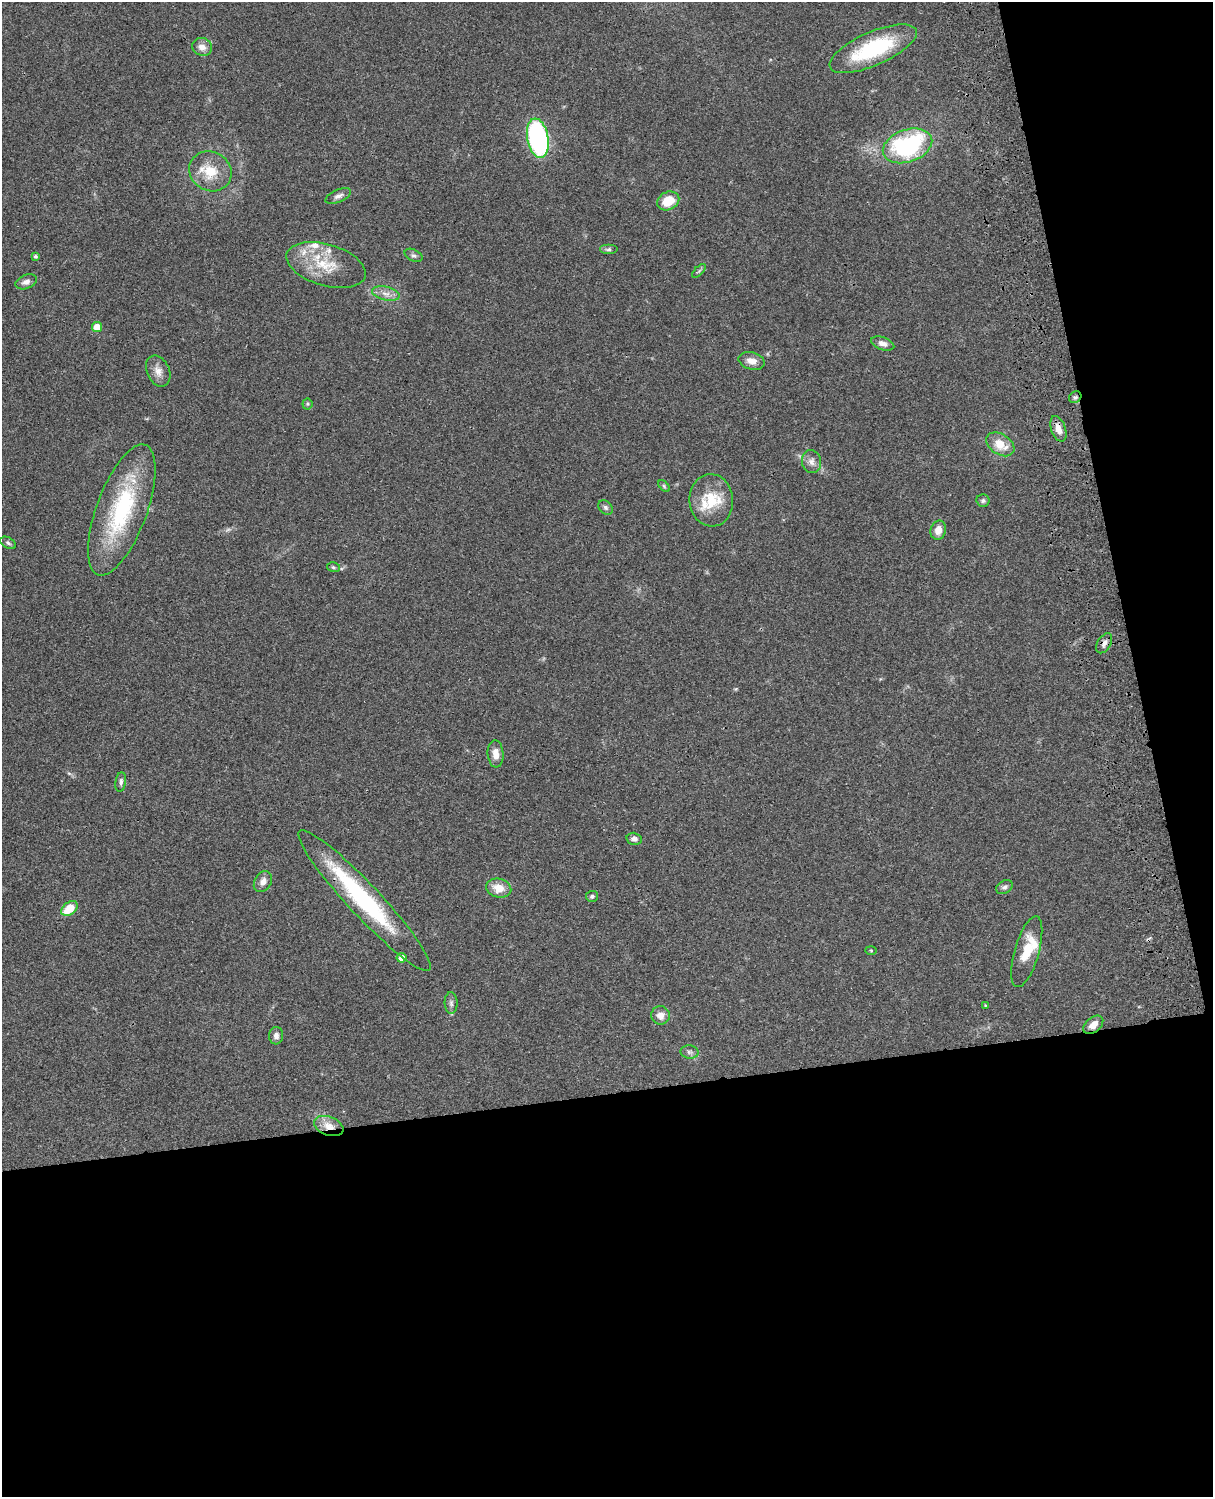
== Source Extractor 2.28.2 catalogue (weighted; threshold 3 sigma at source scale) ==
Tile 12 of 4 x 3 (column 4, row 3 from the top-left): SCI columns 3754-4964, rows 276-1770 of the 5084 x 4921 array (HDU 1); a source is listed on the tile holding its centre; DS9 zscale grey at full resolution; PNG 1215 x 1499 px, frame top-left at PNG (2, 2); each listed source drawn as its Kron ellipse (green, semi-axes under 4 px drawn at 4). Shown black and unused: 33% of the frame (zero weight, under 3 of 4 exposures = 6% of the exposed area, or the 3 px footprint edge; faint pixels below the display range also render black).
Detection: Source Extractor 2.28.2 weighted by HDU 2 'WHT'; one run over the whole footprint, this tile lists its part. Background 0.0745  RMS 0.0057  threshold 0.0258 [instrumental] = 3 sigma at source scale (4.5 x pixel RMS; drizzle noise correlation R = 1.50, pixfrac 1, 0.05/0.05 arcsec/px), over >= 5 px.
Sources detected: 57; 1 too faint to see at this stretch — neither listed nor drawn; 5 inside a brighter listed object's ellipse — not listed separately; the other 51 listed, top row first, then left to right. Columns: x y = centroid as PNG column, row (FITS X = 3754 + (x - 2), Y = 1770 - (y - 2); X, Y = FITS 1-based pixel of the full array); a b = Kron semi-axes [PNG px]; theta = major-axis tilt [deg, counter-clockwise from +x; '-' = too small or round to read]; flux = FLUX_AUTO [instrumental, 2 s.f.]
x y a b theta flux
202 47 10 8 -20 3.9
873 49 47 16 24 48
538 138 20 10 -79 120
907 146 25 16 19 75
210 171 22 19 -29 15
338 196 13 6 23 2.4
668 201 11 9 25 13
608 249 9 5 0 1.2
413 255 9 5 -27 1.5
35 256 4 3 - 1.1
326 265 41 21 -16 22
699 271 9 3 45 0.97
26 282 11 6 22 2.8
386 294 14 7 -13 3.8
97 327 5 5 - 7.5
883 343 12 6 -18 3.2
752 361 13 8 -16 4.8
158 371 16 11 -65 4.9
1075 397 6 5 - 1.4
307 404 5 5 - 0.78
1058 429 13 7 -71 5.2
1000 444 15 10 -33 10
811 462 11 9 -79 3.3
664 486 7 4 -46 0.86
711 500 26 22 -85 20
983 501 6 6 - 1.4
605 507 8 6 -46 1.5
122 510 69 25 70 65
938 530 9 7 72 5.1
8 543 8 5 -30 1.2
333 567 6 5 - 1.1
1104 643 11 6 60 2.6
496 754 13 8 -85 5
121 782 10 5 81 1.7
634 839 8 6 -14 2
263 882 11 8 58 3.5
1004 887 9 6 32 1.8
499 888 13 9 -14 8.4
592 896 6 5 - 1.2
364 901 95 16 -47 74
69 908 9 6 40 12
871 950 5 3 - 0.58
1027 952 37 12 74 16
401 958 5 4 - 3.8
451 1003 11 6 -89 1.9
985 1005 4 2 - 0.38
660 1015 9 9 - 4.4
1093 1025 11 7 41 5.2
276 1036 9 7 88 2.3
689 1052 9 6 -2 1.7
329 1126 15 9 -20 7.2
Overlapping masked pixels (flux is a lower limit): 6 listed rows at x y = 1075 397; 1058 429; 1104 643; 364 901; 1093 1025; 329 1126